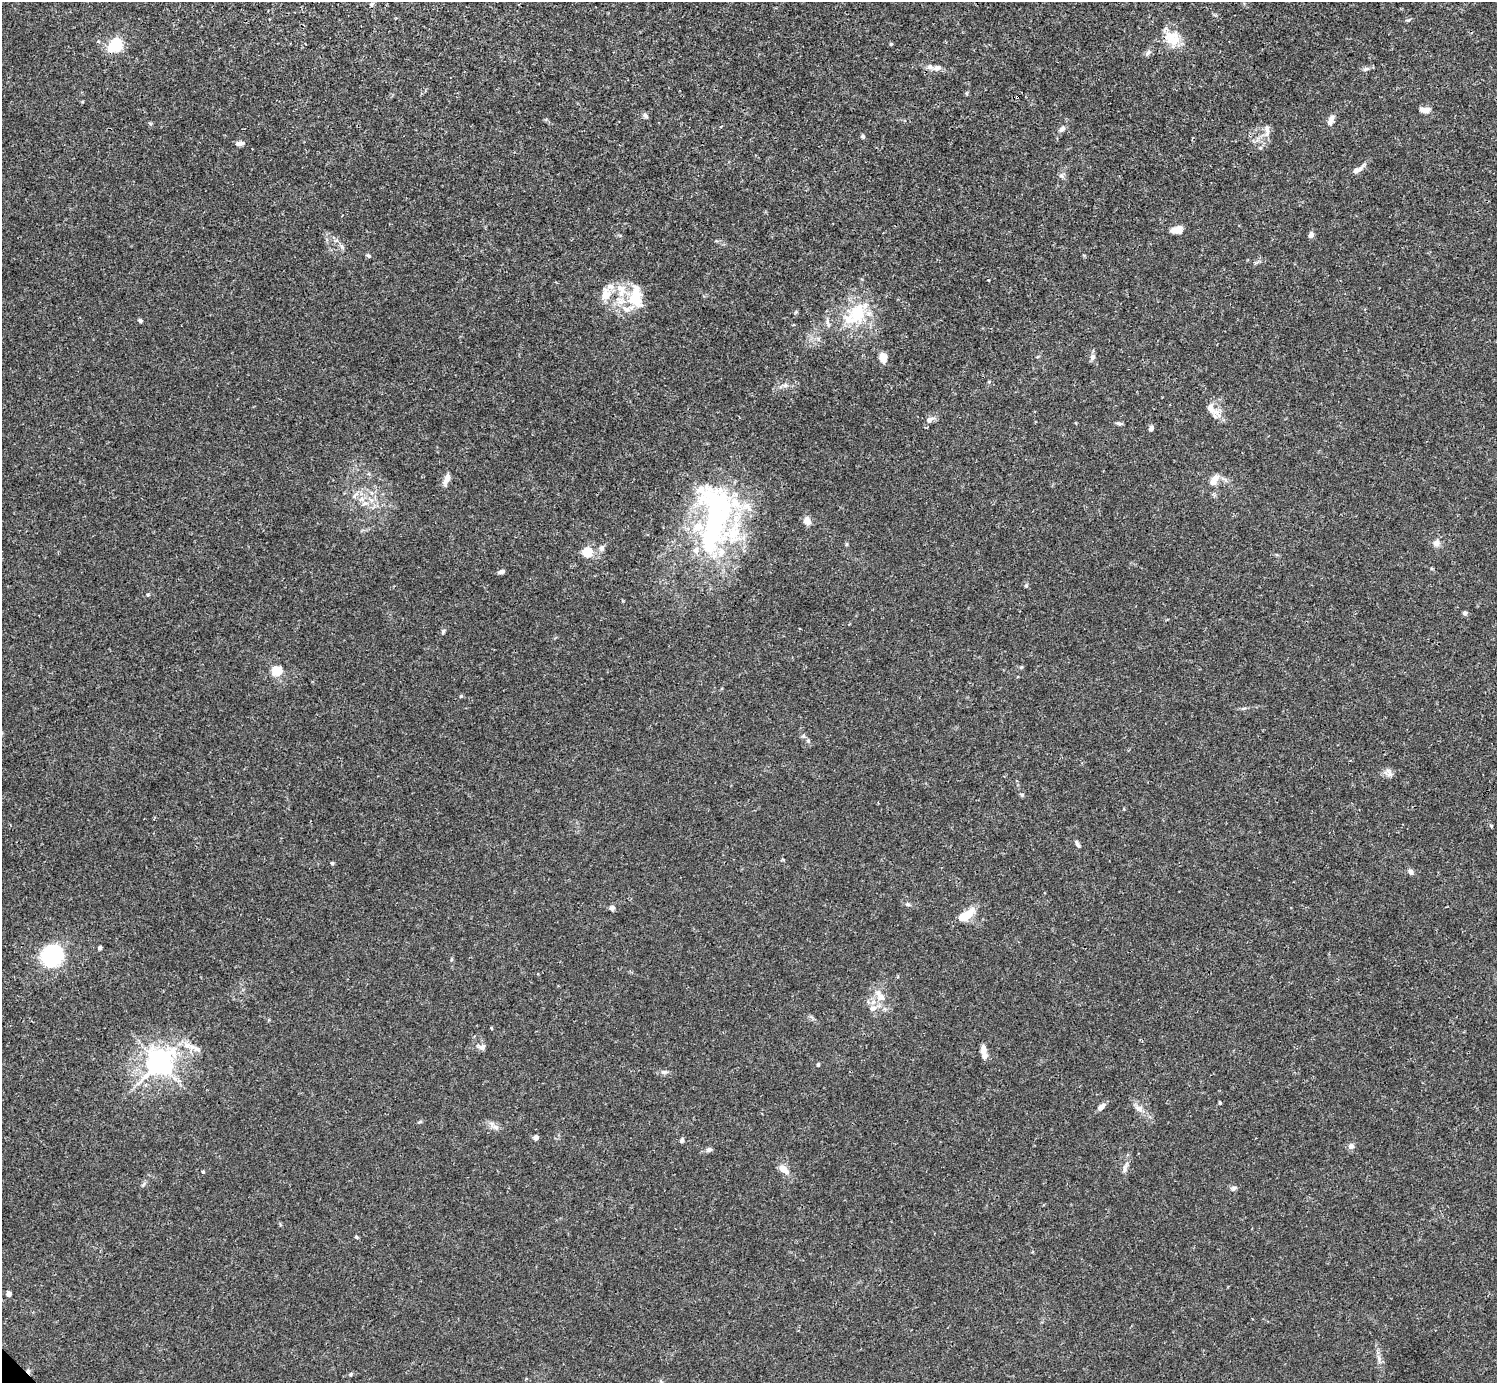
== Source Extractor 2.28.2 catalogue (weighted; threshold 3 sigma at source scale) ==
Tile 10 of 4 x 4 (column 2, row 3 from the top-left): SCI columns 1496-2990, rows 1539-2919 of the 5982 x 5981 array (HDU 1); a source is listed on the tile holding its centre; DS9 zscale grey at full resolution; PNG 1499 x 1385 px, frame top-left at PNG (2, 2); no overlay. Shown black and unused: <1% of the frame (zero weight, under 3 of 4 exposures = <1% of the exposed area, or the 3 px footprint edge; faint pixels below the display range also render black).
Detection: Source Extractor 2.28.2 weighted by HDU 2 'WHT'; one run over the whole footprint, this tile lists its part. Background 0.0165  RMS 0.0022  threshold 0.00975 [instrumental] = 3 sigma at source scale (4.5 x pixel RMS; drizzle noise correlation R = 1.50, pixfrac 1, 0.05/0.05 arcsec/px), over >= 5 px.
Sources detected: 105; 1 cosmic-ray / hot-pixel residue — not listed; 13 inside a brighter listed object's ellipse — not listed separately; the other 91 listed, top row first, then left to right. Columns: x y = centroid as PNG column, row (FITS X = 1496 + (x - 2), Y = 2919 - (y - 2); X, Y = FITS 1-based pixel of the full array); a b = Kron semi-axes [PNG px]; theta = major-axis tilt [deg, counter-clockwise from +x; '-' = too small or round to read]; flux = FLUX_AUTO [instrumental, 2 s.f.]
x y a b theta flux
371 5 6 4 71 0.39
1408 20 7 3 29 0.3
1172 38 22 18 -48 4.8
891 44 4 4 - 0.28
116 45 12 9 57 11
1148 53 10 5 51 0.66
938 68 9 8 - 0.89
1366 69 10 5 18 0.6
1017 97 3 3 - 1.5
1425 110 11 6 -5 1.4
645 116 9 5 -46 0.47
1331 118 9 6 68 1
1062 129 8 6 45 0.72
1267 133 12 6 73 1.2
863 136 5 5 - 0.38
240 143 10 5 6 0.97
1357 170 17 6 33 1.4
1061 176 7 5 -31 0.51
1177 230 14 8 16 1.8
1311 235 7 6 - 0.79
341 246 7 4 -70 0.48
368 256 7 4 -35 0.35
988 280 3 3 - 0.17
606 294 16 13 78 3.2
636 297 29 17 -89 7.7
857 313 32 22 79 10
140 320 6 4 -55 0.35
827 321 11 4 -84 0.7
1092 357 8 7 - 0.83
883 358 10 7 -78 2.1
989 382 5 3 - 0.22
785 385 8 6 1 0.66
1211 409 20 9 -48 2.5
930 420 11 7 26 1
1118 423 8 4 -20 0.44
1151 429 6 5 - 0.63
1215 478 12 8 56 1.7
447 479 14 6 68 1.5
354 496 10 5 54 0.82
365 503 8 6 33 0.88
714 518 102 39 87 53
807 521 10 9 - 1.3
1436 543 9 8 - 1.1
847 544 5 3 - 0.24
601 548 8 6 62 0.7
587 552 5 5 - 15
501 572 8 5 16 0.62
1026 586 6 4 0 0.28
148 595 5 4 - 0.29
1465 613 5 5 - 0.56
443 631 6 5 - 0.34
277 671 16 14 21 3
461 696 5 3 - 0.21
808 740 6 5 - 0.36
1388 773 13 9 -37 1.1
1022 795 6 4 -17 0.33
1491 826 4 4 - 0.31
1077 844 9 4 -61 0.63
332 863 4 4 - 0.27
1411 872 7 6 - 0.76
908 904 8 5 -20 0.46
612 908 8 6 25 0.58
970 912 16 9 61 2.5
100 948 4 4 - 0.42
52 955 21 19 49 19
880 996 19 10 -55 2.8
872 1008 10 7 17 1.2
491 1028 4 3 - 0.18
482 1047 10 7 -5 0.8
195 1048 22 7 -23 1.8
983 1049 9 6 -78 1.2
984 1056 7 6 - 1.4
159 1062 8 8 - 230
818 1064 4 4 - 0.39
663 1072 7 6 - 0.54
1220 1102 4 3 - 0.29
1101 1107 8 5 41 1.2
1139 1108 13 8 -15 1.2
495 1127 14 6 -24 1.2
536 1138 6 6 - 0.74
682 1140 6 5 - 0.38
1351 1146 8 7 - 0.78
709 1150 8 6 24 0.54
784 1169 13 7 -41 2
1125 1169 10 5 -87 0.7
203 1172 4 4 - 0.27
1234 1188 7 5 46 0.44
356 1237 5 4 - 0.27
9 1294 5 5 - 0.93
1379 1359 9 4 90 0.64
350 1374 5 4 - 0.3
Overlapping masked pixels (flux is a lower limit): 1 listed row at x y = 1017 97